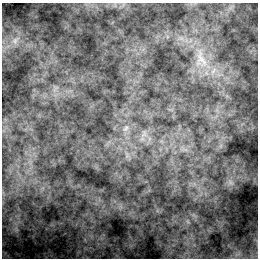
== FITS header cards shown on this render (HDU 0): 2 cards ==
NAXIS1  =                  256 / length of data axis 1
NAXIS2  =                  256 / length of data axis 2

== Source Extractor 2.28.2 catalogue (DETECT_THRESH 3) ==
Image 256 x 256 px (HDU 0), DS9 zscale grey, 1 PNG px = 1 image px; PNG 260 x 260 px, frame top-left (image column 1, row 256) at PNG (2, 3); no overlay
Background 8.02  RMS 11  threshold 31.8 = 3 sigma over >= 5 px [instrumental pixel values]
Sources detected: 3; all 3 listed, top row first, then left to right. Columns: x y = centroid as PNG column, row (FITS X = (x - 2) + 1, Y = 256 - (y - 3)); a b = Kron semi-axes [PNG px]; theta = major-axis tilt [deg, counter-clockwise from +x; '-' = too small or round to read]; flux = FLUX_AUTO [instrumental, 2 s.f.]
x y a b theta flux
15 41 8 6 46 2800
201 59 26 10 -56 14000
126 128 8 4 53 1600